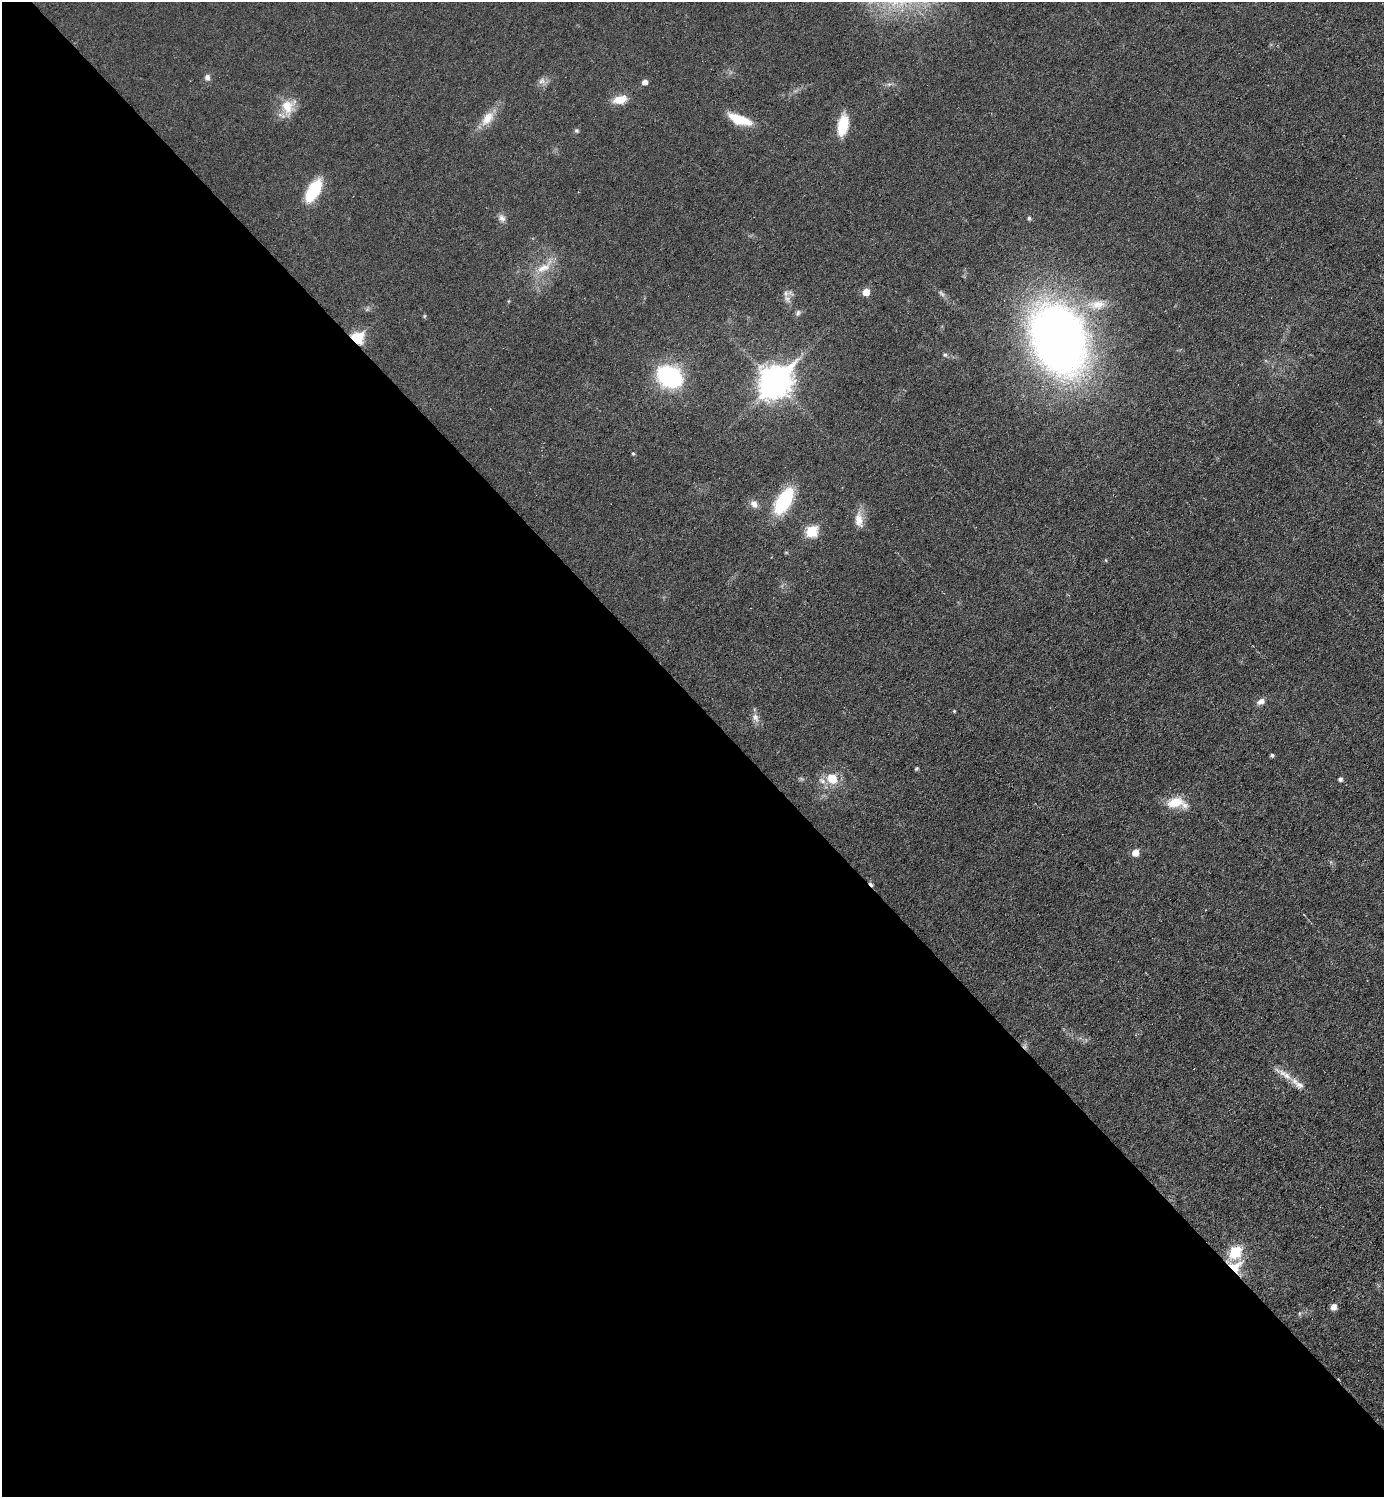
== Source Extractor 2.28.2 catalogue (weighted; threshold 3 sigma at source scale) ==
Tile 9 of 4 x 4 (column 1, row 3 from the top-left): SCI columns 155-1536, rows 1497-2991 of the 5981 x 5981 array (HDU 1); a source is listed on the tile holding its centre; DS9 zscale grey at full resolution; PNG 1386 x 1499 px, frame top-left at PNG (2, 2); no overlay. Shown black and unused: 53% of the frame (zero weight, under 3 of 6 exposures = <1% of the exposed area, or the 3 px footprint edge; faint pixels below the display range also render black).
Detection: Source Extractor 2.28.2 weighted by HDU 2 'WHT'; one run over the whole footprint, this tile lists its part. Background 0.0173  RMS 0.0035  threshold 0.0144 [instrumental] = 3 sigma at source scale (4.09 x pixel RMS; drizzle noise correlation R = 1.36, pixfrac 0.8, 0.05/0.05 arcsec/px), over >= 5 px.
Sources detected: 45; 1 cosmic-ray / hot-pixel residue — not listed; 2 inside a brighter listed object's ellipse — not listed separately; the other 42 listed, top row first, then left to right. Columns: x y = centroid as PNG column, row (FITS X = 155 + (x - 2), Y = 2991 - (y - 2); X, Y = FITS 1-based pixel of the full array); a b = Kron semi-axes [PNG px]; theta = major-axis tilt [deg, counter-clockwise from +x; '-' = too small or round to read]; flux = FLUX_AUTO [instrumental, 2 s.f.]
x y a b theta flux
207 77 8 7 - 1.2
541 81 10 6 37 1.4
645 82 5 5 - 1.8
620 100 15 9 14 4.7
288 106 21 18 60 6.5
487 119 22 11 54 5.1
740 120 28 10 -19 7.8
843 125 22 10 78 9.4
576 131 7 4 -19 0.51
313 190 26 12 60 14
502 218 10 7 -45 1.5
1029 218 4 4 - 0.65
543 268 24 10 26 5
866 292 5 5 - 4.2
786 293 9 6 -89 1.4
941 294 12 4 -45 0.98
1098 305 21 13 9 5.4
798 313 8 6 73 0.81
424 316 6 3 71 0.35
357 338 6 6 - 28
1058 339 51 38 -70 300
945 355 6 5 - 0.56
669 377 18 13 -29 50
774 381 12 10 43 510
633 454 5 4 - 0.43
784 501 30 14 59 19
754 504 10 8 -54 2
859 520 20 10 -83 3.7
812 531 6 6 - 22
1261 701 10 7 30 1.7
954 711 4 4 - 0.31
755 717 12 8 -60 1.8
1272 755 4 4 - 0.67
916 769 4 4 - 0.52
832 778 12 10 -45 6.2
1340 779 5 4 - 0.85
1175 802 19 12 14 6.9
1135 853 6 5 - 3.9
1287 1076 17 8 -47 3.3
1235 1252 7 6 - 20
1235 1267 16 13 24 7.2
1333 1307 5 5 - 2.4
Overlapping masked pixels (flux is a lower limit): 2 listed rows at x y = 357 338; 1235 1267